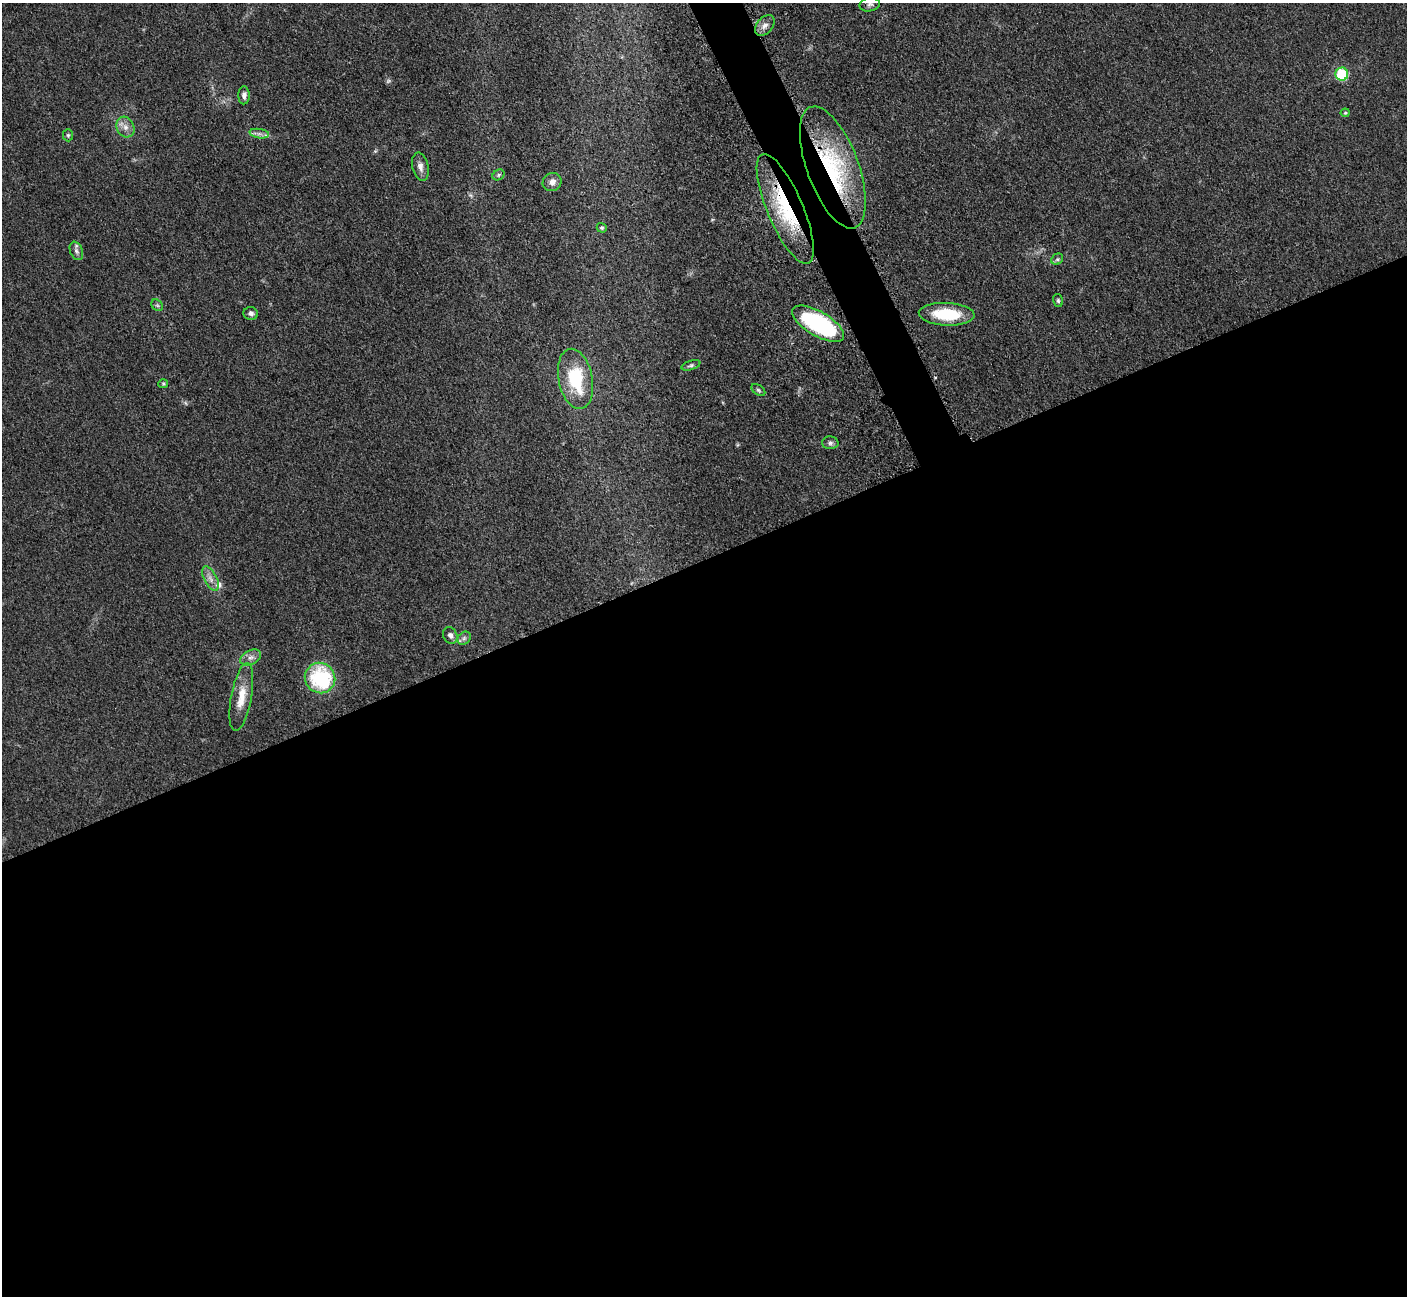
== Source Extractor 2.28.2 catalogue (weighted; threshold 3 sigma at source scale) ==
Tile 15 of 4 x 4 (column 3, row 4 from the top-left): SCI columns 2873-4277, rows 191-1484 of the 5698 x 5663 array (HDU 1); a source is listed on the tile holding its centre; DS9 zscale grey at full resolution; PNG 1409 x 1298 px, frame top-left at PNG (2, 3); each listed source drawn as its Kron ellipse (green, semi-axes under 4 px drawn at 4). Shown black and unused: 58% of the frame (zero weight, under 3 of 5 exposures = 3% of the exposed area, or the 3 px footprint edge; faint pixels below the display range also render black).
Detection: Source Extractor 2.28.2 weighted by HDU 2 'WHT'; one run over the whole footprint, this tile lists its part. Background 0.0534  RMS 0.006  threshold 0.0269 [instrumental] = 3 sigma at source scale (4.5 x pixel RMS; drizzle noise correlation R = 1.50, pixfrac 1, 0.05/0.05 arcsec/px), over >= 5 px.
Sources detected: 34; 1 too faint to see at this stretch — neither listed nor drawn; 1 inside a brighter listed object's ellipse — not listed separately; the other 32 listed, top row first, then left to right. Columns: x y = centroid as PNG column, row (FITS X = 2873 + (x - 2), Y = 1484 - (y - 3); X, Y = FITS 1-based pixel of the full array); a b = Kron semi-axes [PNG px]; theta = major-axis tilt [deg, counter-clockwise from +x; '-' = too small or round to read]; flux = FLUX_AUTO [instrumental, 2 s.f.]
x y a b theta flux
870 4 10 7 10 2
765 26 12 8 50 3.3
1342 74 6 6 - 37
244 95 9 5 90 2.4
1345 113 4 4 - 0.65
125 127 11 8 -63 4.1
259 134 10 4 -8 2.3
68 135 6 5 - 1
420 167 14 8 -78 3.8
833 167 64 26 -70 69
498 175 6 5 - 1.2
552 182 9 9 - 3.6
785 209 59 18 -67 46
602 228 5 4 - 1.1
76 251 9 6 -68 2.1
1057 259 6 5 - 1.1
1058 301 6 5 - 1.1
157 305 6 5 - 1.1
251 313 7 6 - 2.1
947 314 28 11 -3 25
818 324 29 12 -30 79
691 365 10 4 17 1.3
576 379 30 17 -78 34
163 384 5 4 - 0.74
758 390 8 5 -36 1.2
830 443 8 6 -2 1.8
210 579 13 6 -63 3.6
450 635 8 7 - 2.6
464 638 7 6 - 1.5
251 657 11 7 27 3
320 678 15 15 - 48
241 697 34 10 79 12
Overlapping masked pixels (flux is a lower limit): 2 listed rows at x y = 833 167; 785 209